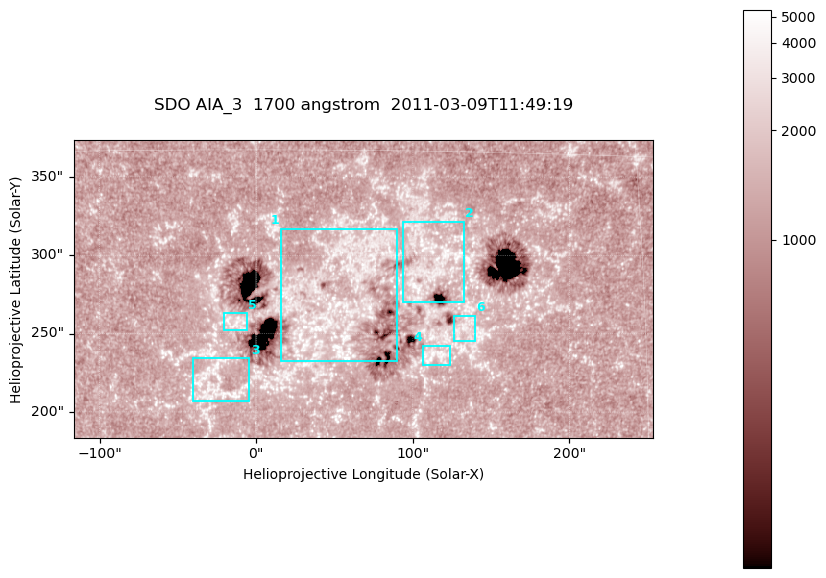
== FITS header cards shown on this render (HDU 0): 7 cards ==
TELESCOP= 'SDO     '           /
INSTRUME= 'AIA_3   '           /
WAVELNTH=                 1700 /
WAVEUNIT= 'angstrom'           /
DATE-OBS= '2011-03-09T11:49:19.711' /
CTYPE1  = 'HPLN-TAN'           /
CTYPE2  = 'HPLT-TAN'           /

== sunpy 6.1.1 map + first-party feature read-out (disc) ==
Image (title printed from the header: SDO AIA_3  1700 angstrom  2011-03-09T11:49:19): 603 x 310 px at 0.613 arcsec/px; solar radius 966 arcsec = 1577 px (partial field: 2.4% of the solar disc is inside the frame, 100% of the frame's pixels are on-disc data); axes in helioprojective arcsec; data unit not stated in the header (colour bar unlabelled)
Pointing: header CRPIX1/2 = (2053.97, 2042.58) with CRVAL1/2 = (0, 0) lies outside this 603 x 310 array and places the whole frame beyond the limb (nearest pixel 1.43 R_sun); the SolarSoft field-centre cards XCEN/YCEN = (68.29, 278.5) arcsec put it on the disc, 1834 arcsec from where CRPIX/CRVAL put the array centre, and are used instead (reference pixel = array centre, CRVAL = XCEN/YCEN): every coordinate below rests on XCEN/YCEN
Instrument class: DISC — disc imager (sunpy class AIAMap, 1700 A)
Bright regions (active regions / flare kernels): reference = the on-disc median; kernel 5 px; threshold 5 sigma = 1537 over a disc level ~1282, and >= 1.15x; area >= 186 px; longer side >= 4 px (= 2.5 arcsec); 6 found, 6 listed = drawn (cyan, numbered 1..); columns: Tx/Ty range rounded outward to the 2 arcsec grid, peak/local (2 s.f.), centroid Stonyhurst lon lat
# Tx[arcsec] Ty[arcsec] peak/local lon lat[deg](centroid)
1 16..90 232..318 3.9 +3 +9
2 94..134 270..322 3.7 +7 +11
3 -42..-4 206..236 3.5 -2 +6
4 106..124 230..244 3.4 +7 +7
5 -22..-6 252..264 3.3 -1 +8
6 126..140 244..262 3 +8 +8